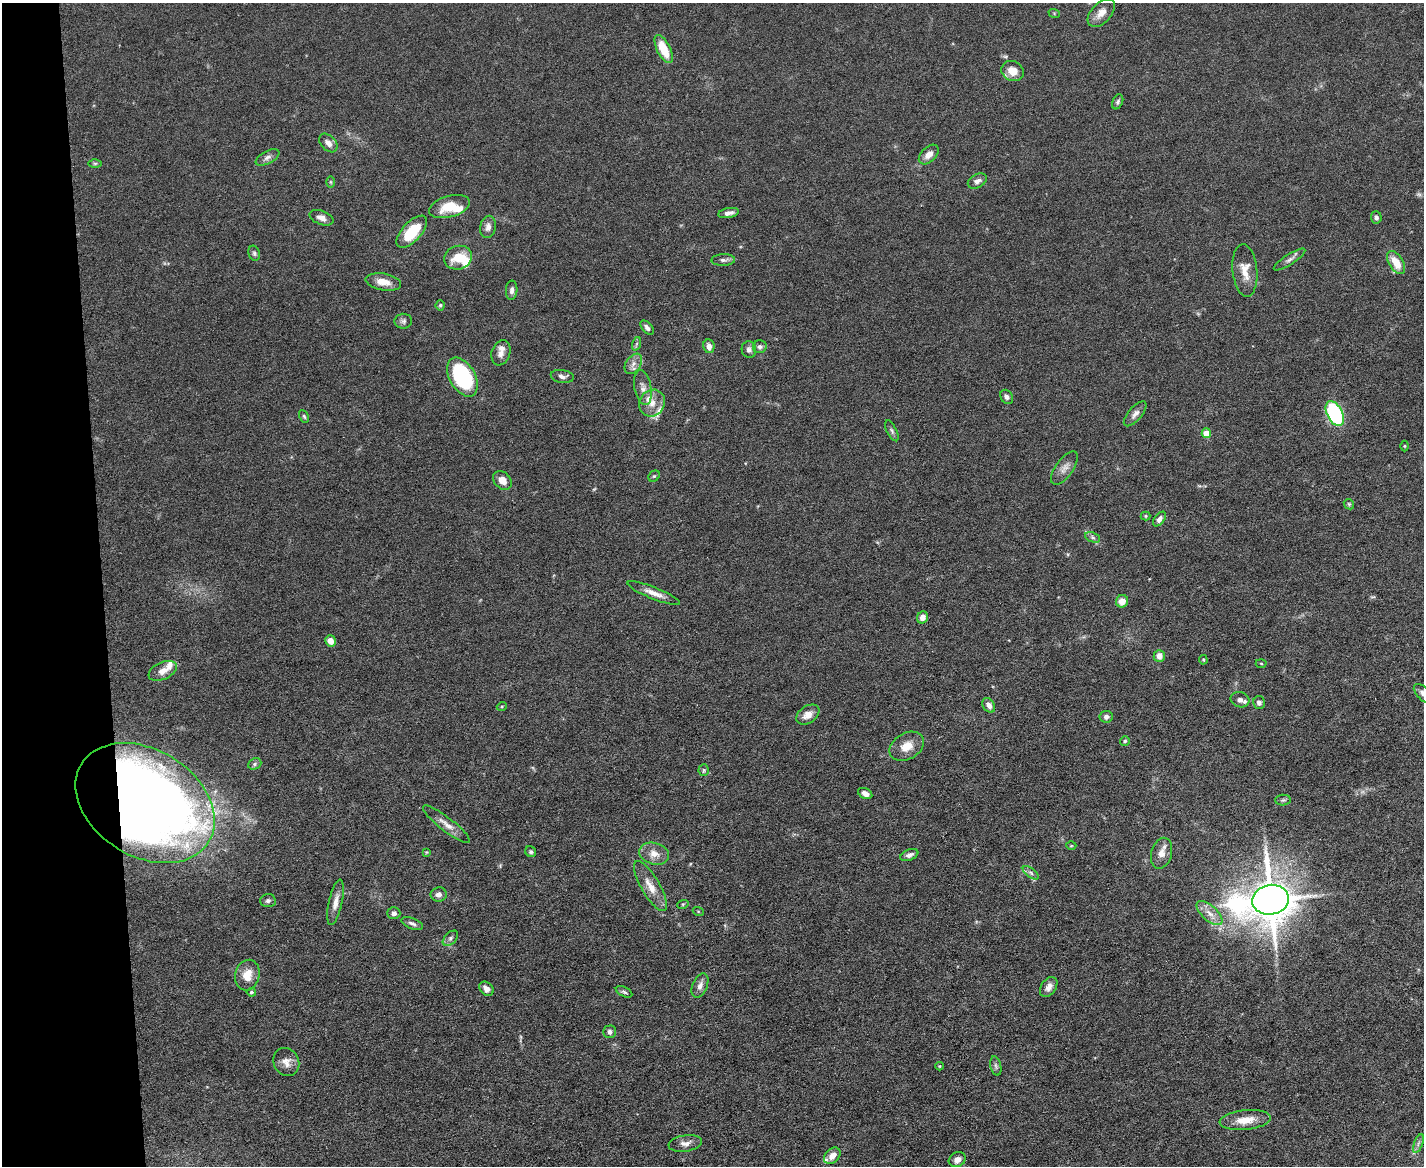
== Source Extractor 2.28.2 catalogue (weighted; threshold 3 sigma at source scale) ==
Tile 4 of 3 x 4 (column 1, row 2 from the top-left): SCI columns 131-1552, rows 2329-3492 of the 4635 x 4656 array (HDU 1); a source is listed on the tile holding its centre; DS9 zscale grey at full resolution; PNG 1426 x 1168 px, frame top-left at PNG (2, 3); each listed source drawn as its Kron ellipse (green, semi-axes under 4 px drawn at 4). Shown black and unused: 7% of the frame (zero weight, under 5 of 9 exposures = <1% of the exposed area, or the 3 px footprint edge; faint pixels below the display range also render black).
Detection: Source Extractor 2.28.2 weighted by HDU 2 'WHT'; one run over the whole footprint, this tile lists its part. Background 0.0889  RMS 0.0045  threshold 0.0184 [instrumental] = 3 sigma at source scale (4.09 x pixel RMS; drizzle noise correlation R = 1.36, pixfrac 0.8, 0.05/0.05 arcsec/px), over >= 5 px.
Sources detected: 117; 2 too faint to see at this stretch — neither listed nor drawn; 7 inside a brighter listed object's ellipse — not listed separately; the other 108 listed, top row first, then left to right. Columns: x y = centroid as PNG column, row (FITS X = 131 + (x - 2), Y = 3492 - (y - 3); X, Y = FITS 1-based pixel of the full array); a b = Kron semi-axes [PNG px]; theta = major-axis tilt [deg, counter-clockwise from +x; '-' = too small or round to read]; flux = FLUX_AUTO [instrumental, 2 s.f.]
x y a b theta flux
1054 13 6 3 -19 0.41
1101 13 17 9 47 4.2
664 49 15 6 -63 11
1013 71 11 10 - 5.5
1118 102 8 5 66 0.97
328 143 11 7 -46 2.6
929 154 12 7 44 3.4
267 157 13 6 28 1.9
95 163 6 4 0 0.7
977 181 10 6 28 1.8
331 182 6 4 -89 0.51
449 207 21 10 16 9.4
728 213 10 5 11 2.1
1376 217 6 5 - 1.2
321 218 12 7 -21 2.5
488 227 11 8 78 2.4
412 232 20 9 47 15
254 253 8 5 -71 0.91
458 258 14 11 17 9.6
1290 259 18 5 32 1.7
723 260 12 5 1 1.6
1396 262 13 7 -59 7.6
1245 270 26 12 -84 6.5
383 282 18 8 -10 4.9
512 290 9 5 88 1.6
440 305 5 4 - 0.65
403 321 9 7 3 1.3
647 328 8 5 -49 1.5
636 344 7 4 70 0.73
709 346 7 5 -82 2.9
760 347 7 6 - 1.5
749 350 8 7 - 1.6
501 353 13 9 71 3.3
633 364 11 7 55 2.5
562 376 11 6 -8 1.8
462 377 21 12 -60 50
643 388 18 8 -79 3
1007 397 7 6 - 1.3
652 403 14 12 52 5
1335 413 13 8 -63 44
1135 414 15 6 49 2.2
304 416 7 4 -63 0.72
892 431 11 5 -63 1.1
1206 433 5 5 - 6.5
1404 446 5 3 - 0.39
1064 468 19 8 55 3.3
654 476 6 5 - 0.65
502 480 10 8 -46 4
1349 504 5 4 - 0.56
1146 516 5 4 - 0.52
1159 519 8 5 51 1.8
1093 537 8 5 -21 1
654 593 28 6 -22 4
1122 601 6 6 - 4.8
923 617 6 5 - 2.8
330 641 6 5 - 3.8
1159 656 6 5 - 3.6
1203 660 5 4 - 0.49
1261 663 5 3 - 0.41
163 671 15 8 25 3.5
1423 694 12 6 -45 2.2
1240 700 9 7 -16 1.7
1259 703 6 6 - 1.6
989 705 8 5 -57 2.3
502 706 5 3 - 0.41
808 715 13 8 34 3.9
1106 717 6 6 - 1.8
1125 741 5 4 - 0.72
907 746 18 13 30 6.4
255 764 7 5 24 0.99
704 770 5 5 - 0.74
865 793 7 5 -27 2.5
1283 800 8 5 1 0.87
145 803 75 53 -32 630
446 824 29 7 -38 3.9
1071 846 5 3 - 0.38
426 852 3 3 - 0.36
531 852 6 5 - 0.72
1161 853 16 10 75 3.7
654 854 15 10 -15 4.5
909 855 9 5 23 1.7
1031 873 9 4 -36 1.2
650 886 28 9 -59 6.6
439 894 8 7 - 2
1270 900 18 15 12 1700
268 901 8 6 2 1.1
335 902 23 6 78 3.7
683 904 6 3 18 0.46
698 911 5 3 - 0.41
394 913 6 6 - 1.5
1210 913 16 7 -42 3.8
412 923 11 5 -21 1.6
450 938 9 5 46 1.3
247 975 15 12 76 6.4
700 986 13 7 67 2.5
1049 987 11 7 55 2.7
486 989 8 6 -46 2.1
251 992 5 4 - 0.65
624 992 9 4 -26 0.87
610 1032 6 6 - 1.4
286 1062 14 12 -58 3.5
939 1066 4 4 - 0.42
996 1066 10 5 -76 1.1
1245 1120 25 10 6 7.1
685 1143 17 8 9 2.8
1418 1143 10 3 69 0.98
832 1156 9 7 45 3.7
957 1160 9 7 28 2.4
Overlapping masked pixels (flux is a lower limit): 1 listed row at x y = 145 803
Isophote crosses this tile's border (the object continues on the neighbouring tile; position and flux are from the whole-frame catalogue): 1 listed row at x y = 1423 694